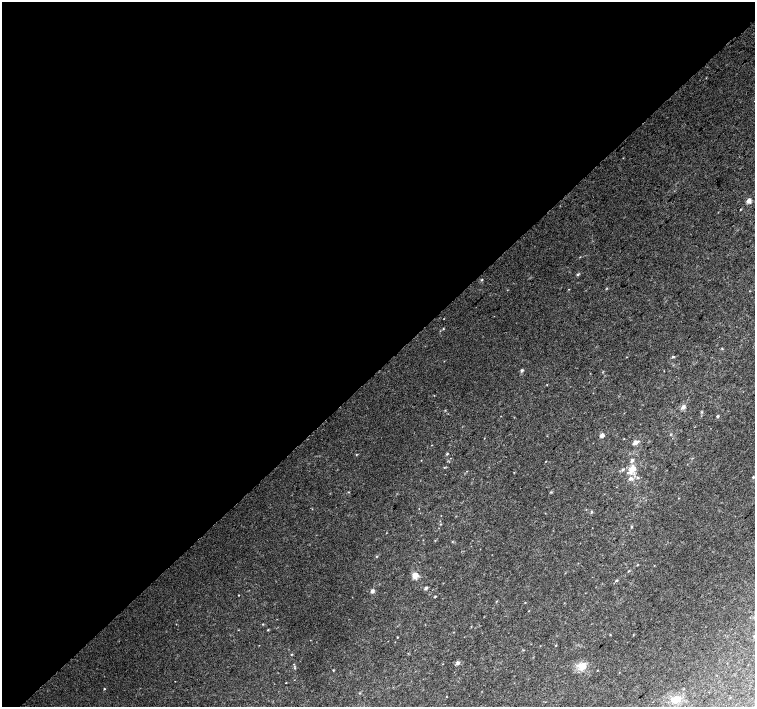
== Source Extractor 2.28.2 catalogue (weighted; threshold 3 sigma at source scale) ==
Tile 5 of 4 x 4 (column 1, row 2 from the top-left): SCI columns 40-1545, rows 3072-4480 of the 6096 x 6079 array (HDU 1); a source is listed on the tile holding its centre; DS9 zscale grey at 2 x 2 block average (1 PNG px = mean of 2 x 2 image px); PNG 757 x 709 px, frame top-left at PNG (2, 2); no overlay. Shown black and unused: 52% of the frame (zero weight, under 2 of 3 exposures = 2% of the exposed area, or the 3 px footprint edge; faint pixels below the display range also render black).
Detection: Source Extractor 2.28.2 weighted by HDU 2 'WHT'; one run over the whole footprint, this tile lists its part. Background 0.0504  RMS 0.012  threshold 0.055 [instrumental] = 3 sigma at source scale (4.5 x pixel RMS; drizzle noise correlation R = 1.50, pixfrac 1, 0.0396/0.0396 arcsec/px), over >= 5 px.
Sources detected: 47; all 47 listed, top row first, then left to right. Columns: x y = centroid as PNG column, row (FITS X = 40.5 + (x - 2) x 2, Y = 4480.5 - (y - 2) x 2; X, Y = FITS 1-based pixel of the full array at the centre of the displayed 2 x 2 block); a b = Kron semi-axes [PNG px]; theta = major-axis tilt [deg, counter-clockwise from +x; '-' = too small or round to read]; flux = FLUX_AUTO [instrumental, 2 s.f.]
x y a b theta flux
749 201 5 4 - 12
740 209 2 2 - 0.96
578 274 3 3 - 3
481 280 4 2 - 2.2
443 329 3 2 - 1.9
722 349 3 2 - 1.7
673 357 4 3 - 3.2
522 370 4 3 - 4.6
683 407 5 5 - 8.5
702 412 3 2 - 1.9
717 416 4 3 - 2.7
602 435 4 3 - 12
636 442 6 4 28 12
447 454 3 2 - 2.5
356 455 3 2 - 1.6
632 460 4 3 - 5.8
546 461 3 2 - 1.1
632 469 9 6 54 26
623 470 4 3 - 3.4
753 477 3 3 - 2.5
637 478 4 3 - 2.8
630 479 6 5 - 7.9
349 492 3 2 - 1.4
591 512 4 2 - 2
631 527 5 2 - 2
628 571 3 2 - 1.8
415 575 5 4 - 27
617 580 4 3 - 2.3
426 588 4 3 - 4.4
372 591 5 4 - 6.1
238 595 3 2 - 1.1
435 597 3 2 - 2.5
496 601 3 2 - 1.5
263 624 3 2 - 1.5
268 630 3 3 - 1.9
633 635 2 2 - 1.3
754 636 3 2 - 1.3
397 637 2 2 - 1.4
556 645 2 2 - 1.7
291 654 3 2 - 1.6
458 663 5 4 - 6
582 666 11 10 - 26
295 668 3 3 - 2.2
333 670 3 2 - 1.7
286 683 2 2 - 1.1
104 689 2 2 - 2.1
676 700 12 7 31 24
Diffuse or blended objects may show on this block-average render without a row.